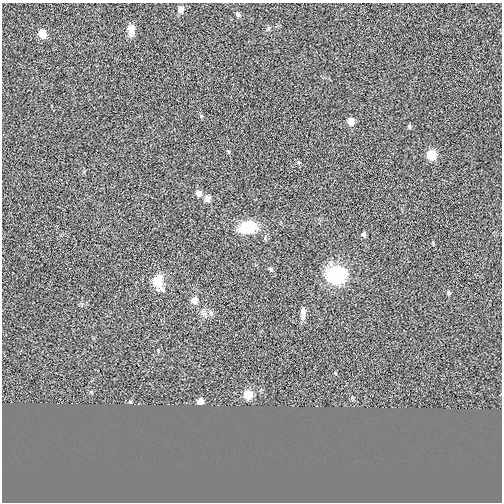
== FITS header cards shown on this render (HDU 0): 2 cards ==
NAXIS1  =                  500
NAXIS2  =                  500

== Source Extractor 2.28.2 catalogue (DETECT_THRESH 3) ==
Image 500 x 500 px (HDU 0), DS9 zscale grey, 1 PNG px = 1 image px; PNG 504 x 504 px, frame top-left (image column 1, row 500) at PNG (2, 3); no overlay
Background 0.00144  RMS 0.19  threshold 0.564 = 3 sigma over >= 5 px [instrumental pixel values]
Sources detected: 22; all 22 listed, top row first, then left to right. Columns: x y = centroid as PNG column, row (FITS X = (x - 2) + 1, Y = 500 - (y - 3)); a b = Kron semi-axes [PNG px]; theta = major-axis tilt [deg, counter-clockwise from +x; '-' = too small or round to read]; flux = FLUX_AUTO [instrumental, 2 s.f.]
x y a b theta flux
181 9 6 5 - 81
238 15 7 5 -47 24
131 30 13 7 -88 92
43 34 6 5 - 240
201 116 5 4 - 13
351 121 6 5 - 130
409 127 7 3 -81 14
432 155 6 6 - 390
199 193 8 8 - 47
207 198 8 7 - 46
248 227 16 11 14 440
364 234 5 5 - 26
271 269 6 4 -46 16
337 275 20 16 3 670
158 281 8 6 -79 510
449 293 6 3 -70 14
194 300 7 7 - 63
211 313 7 4 -47 24
303 313 15 6 85 65
204 314 7 4 1 31
248 395 6 5 - 330
200 402 5 5 - 120